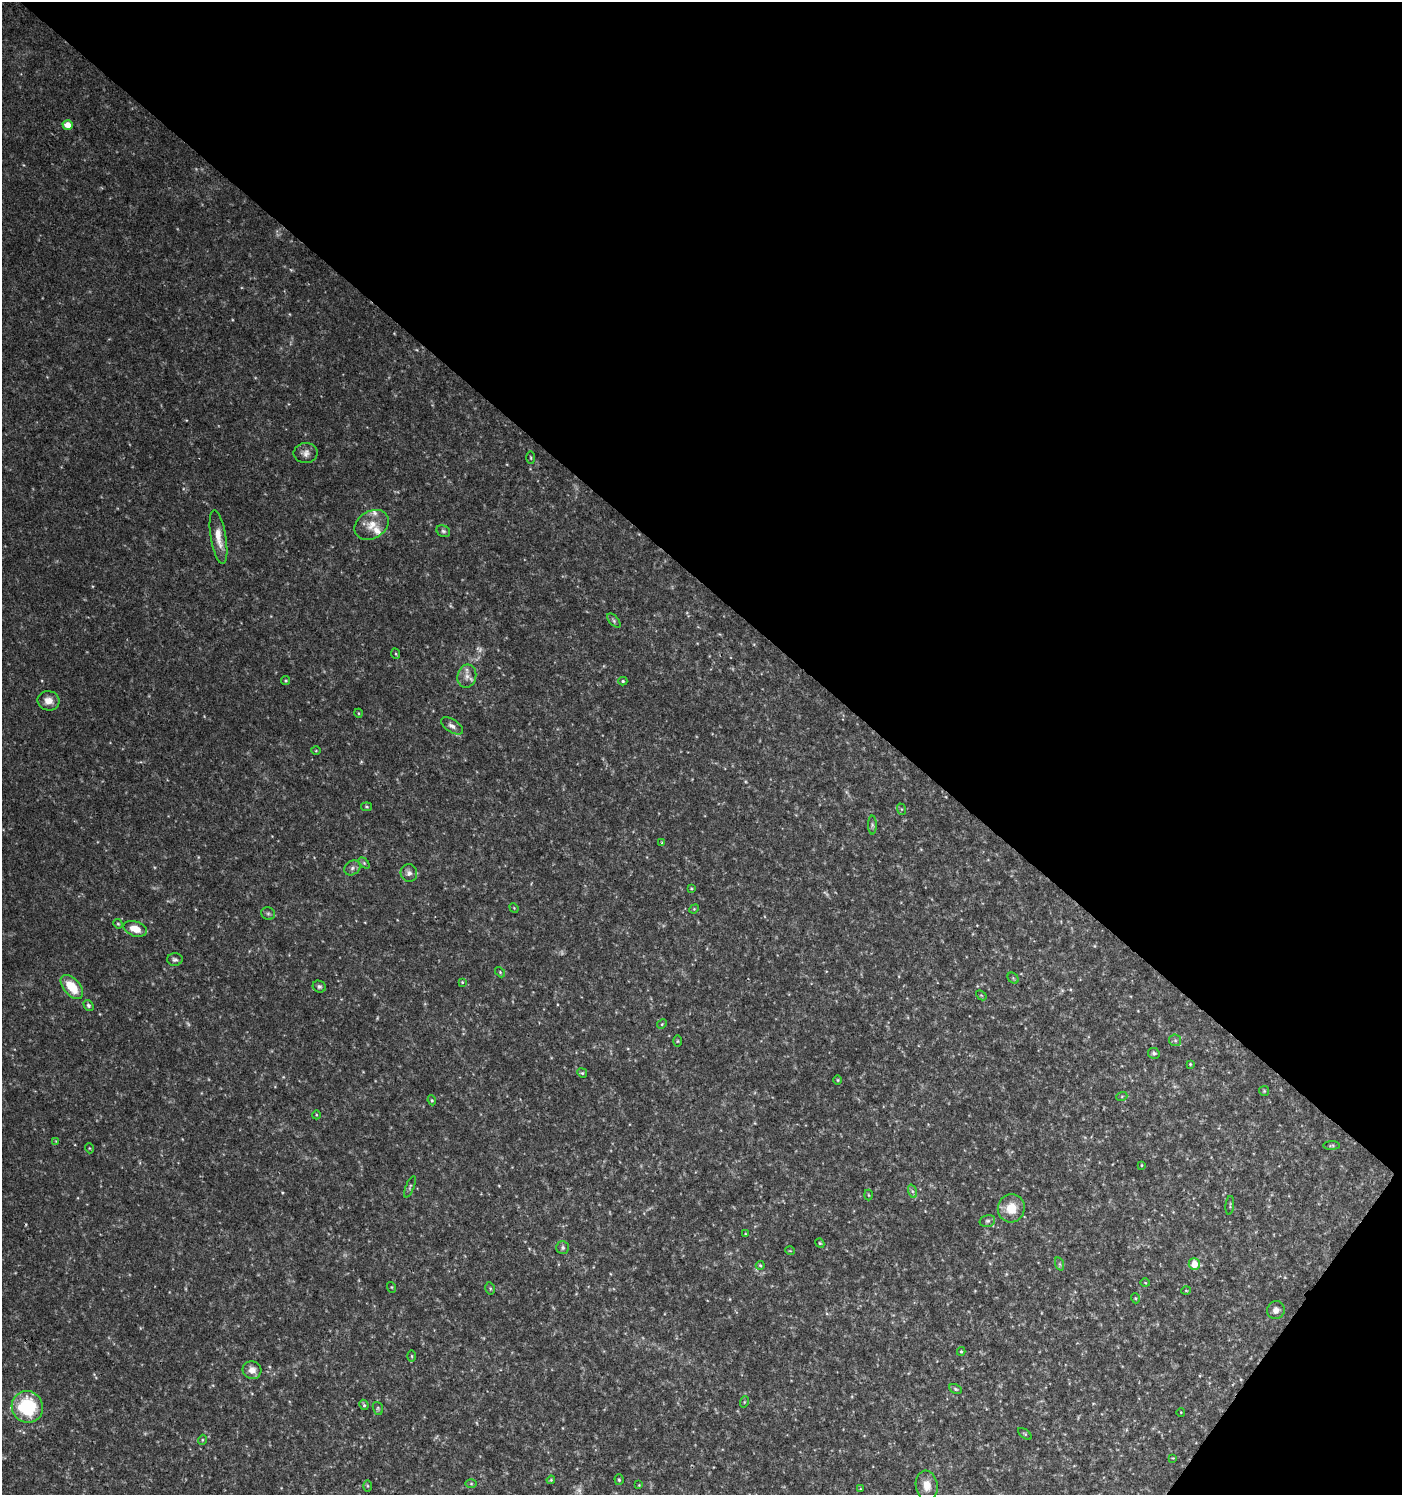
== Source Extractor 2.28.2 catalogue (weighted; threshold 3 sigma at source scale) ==
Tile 8 of 4 x 4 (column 4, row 2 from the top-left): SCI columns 4377-5776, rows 2998-4490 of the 6021 x 5988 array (HDU 1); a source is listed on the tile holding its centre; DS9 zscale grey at full resolution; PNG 1404 x 1497 px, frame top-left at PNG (2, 2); each listed source drawn as its Kron ellipse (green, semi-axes under 4 px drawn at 4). Shown black and unused: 41% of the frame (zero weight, under 3 of 4 exposures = <1% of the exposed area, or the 3 px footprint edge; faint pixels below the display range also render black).
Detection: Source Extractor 2.28.2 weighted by HDU 2 'WHT'; one run over the whole footprint, this tile lists its part. Background 0.0443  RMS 0.004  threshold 0.0179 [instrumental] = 3 sigma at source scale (4.5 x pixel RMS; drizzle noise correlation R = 1.50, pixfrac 1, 0.0396/0.0396 arcsec/px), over >= 5 px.
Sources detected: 98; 7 too faint to see at this stretch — neither listed nor drawn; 2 inside a brighter listed object's ellipse — not listed separately; the other 89 listed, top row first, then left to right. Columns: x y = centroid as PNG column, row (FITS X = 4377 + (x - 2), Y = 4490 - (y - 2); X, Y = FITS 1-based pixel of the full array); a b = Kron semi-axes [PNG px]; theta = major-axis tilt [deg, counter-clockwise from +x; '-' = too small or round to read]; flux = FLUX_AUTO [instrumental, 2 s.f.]
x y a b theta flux
68 125 5 5 - 4.1
306 453 12 10 1 2.3
531 458 6 3 -89 0.43
372 525 18 13 32 5.8
443 531 7 5 -30 0.88
218 537 27 7 -80 5.1
614 621 8 4 -48 0.78
396 654 5 3 - 0.48
467 676 12 9 75 2.7
286 681 4 4 - 0.49
623 681 4 4 - 0.54
48 701 11 9 -14 3.7
358 713 4 3 - 0.33
452 726 12 6 -33 1.8
316 751 5 3 - 0.35
367 807 5 3 - 0.48
901 809 6 3 -71 0.47
872 825 9 4 -90 0.86
662 843 3 3 - 0.62
364 863 6 4 -45 0.52
352 868 8 7 - 1.3
409 873 9 8 - 1.6
691 888 4 3 - 0.4
514 908 5 4 - 0.37
694 909 5 4 - 0.43
268 914 7 6 - 0.84
118 924 5 4 - 0.46
135 929 12 7 -19 5.8
175 960 8 6 -2 1
500 972 6 4 -47 0.46
1013 978 6 4 -46 0.55
462 982 4 3 - 0.37
72 987 14 8 -49 11
319 987 7 5 -27 0.93
981 995 6 4 -42 0.46
88 1005 6 4 -58 0.77
662 1024 5 4 - 0.42
1175 1040 6 5 - 0.72
677 1041 6 4 89 0.46
1154 1053 6 5 - 1
1190 1064 4 3 - 0.39
582 1073 5 4 - 0.53
838 1080 5 3 - 0.39
1264 1091 5 5 - 0.45
1122 1096 5 3 - 0.4
432 1100 5 4 - 0.49
316 1115 4 3 - 0.33
56 1141 4 4 - 0.33
1332 1145 8 4 1 0.6
89 1148 5 3 - 0.35
1141 1165 4 3 - 0.39
410 1187 11 3 67 0.68
912 1191 7 4 -71 0.89
868 1195 5 3 - 0.39
1230 1205 9 2 84 0.43
1011 1208 14 13 - 7.8
987 1221 8 5 14 1
745 1234 3 2 - 0.31
820 1243 5 4 - 0.42
563 1247 6 6 - 0.85
790 1251 5 3 - 0.29
1060 1264 7 4 -71 0.69
1194 1264 6 5 - 6.2
760 1265 4 4 - 0.47
1145 1283 5 3 - 0.34
391 1287 5 3 - 0.45
490 1288 6 4 -79 0.56
1186 1291 5 3 - 0.33
1135 1298 5 3 - 0.39
1276 1310 9 8 - 2.2
961 1351 4 4 - 0.51
412 1356 6 4 -89 0.55
252 1370 9 9 - 3.2
955 1389 7 4 -27 0.65
744 1402 6 3 72 0.42
364 1405 5 4 - 0.61
27 1407 16 15 - 28
378 1408 6 5 - 0.6
1181 1412 4 3 - 0.27
1025 1434 8 4 -36 0.56
202 1440 5 3 - 0.39
1173 1458 4 3 - 0.32
551 1480 4 4 - 0.38
619 1480 5 4 - 0.5
471 1484 5 4 - 0.45
639 1485 3 3 - 0.29
927 1485 15 11 -81 5
367 1486 6 4 -89 0.5
860 1489 4 3 - 0.32